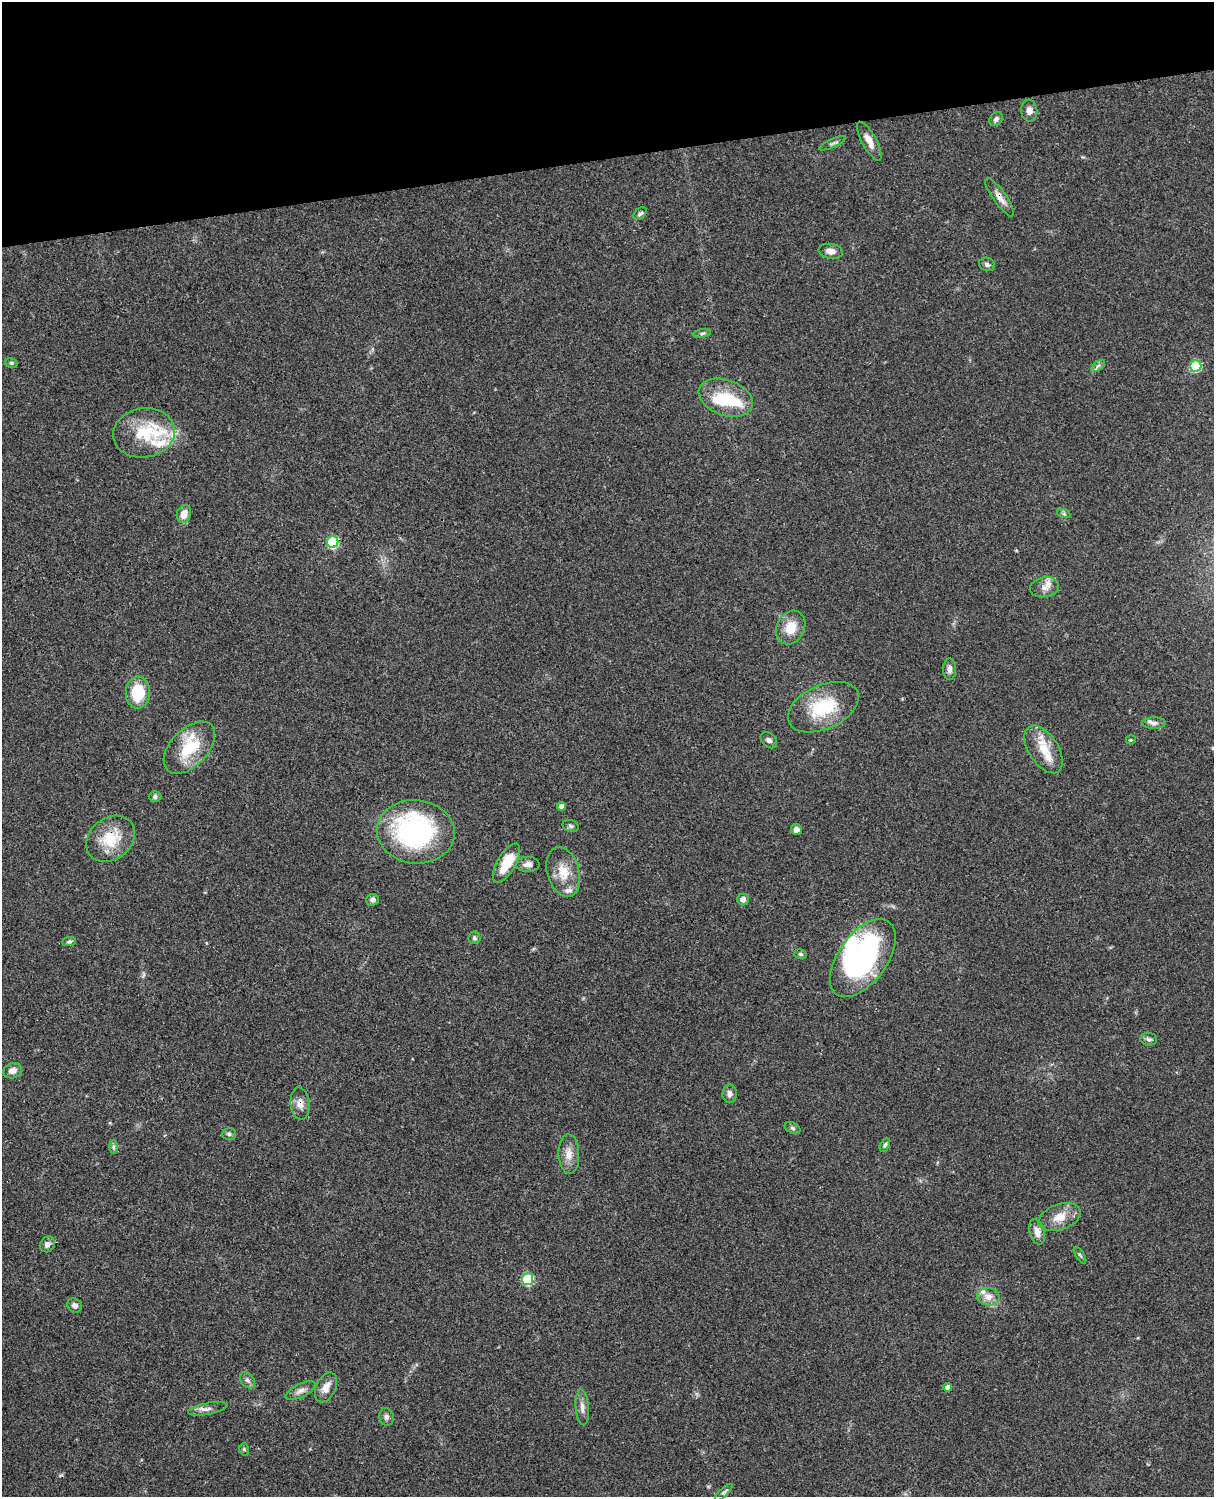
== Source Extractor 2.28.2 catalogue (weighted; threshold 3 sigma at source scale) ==
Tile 3 of 4 x 3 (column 3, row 1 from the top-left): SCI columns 2546-3757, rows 3269-4763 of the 5088 x 4927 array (HDU 1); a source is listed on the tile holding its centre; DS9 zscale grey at full resolution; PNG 1216 x 1499 px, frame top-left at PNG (2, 2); each listed source drawn as its Kron ellipse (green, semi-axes under 4 px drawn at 4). Shown black and unused: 10% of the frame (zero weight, under 3 of 4 exposures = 6% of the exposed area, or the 3 px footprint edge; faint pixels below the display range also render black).
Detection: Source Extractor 2.28.2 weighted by HDU 2 'WHT'; one run over the whole footprint, this tile lists its part. Background 0.0923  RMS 0.0062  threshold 0.0279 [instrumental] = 3 sigma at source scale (4.5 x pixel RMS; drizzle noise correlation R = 1.50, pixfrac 1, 0.05/0.05 arcsec/px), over >= 5 px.
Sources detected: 77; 2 inside a brighter object's white glare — neither listed nor drawn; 8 inside a brighter listed object's ellipse — not listed separately; the other 67 listed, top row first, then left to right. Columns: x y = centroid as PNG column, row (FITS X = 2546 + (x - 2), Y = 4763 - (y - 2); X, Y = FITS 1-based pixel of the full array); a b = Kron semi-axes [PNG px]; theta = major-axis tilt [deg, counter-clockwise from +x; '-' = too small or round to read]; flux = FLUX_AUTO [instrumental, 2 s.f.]
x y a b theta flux
1029 111 11 8 -85 3.4
996 119 7 6 - 2.1
869 141 22 7 -62 5.4
833 143 14 3 25 1.4
1000 197 23 6 -55 4.8
640 214 7 5 39 1.5
831 251 12 7 -9 4.1
987 264 8 6 -19 1.7
702 333 9 3 13 0.98
11 363 6 5 - 0.95
1098 366 8 4 37 1.4
1196 366 6 5 - 28
726 398 28 17 -20 19
144 433 31 24 10 27
184 514 9 7 74 6
1064 514 7 4 -19 1.1
332 542 6 5 - 50
1045 587 15 10 11 4.9
791 627 17 14 64 12
949 669 10 6 -90 2.6
138 692 16 12 87 22
823 707 37 22 24 33
1154 723 12 5 -1 2.6
769 740 9 7 -43 2
1131 740 5 4 - 0.7
189 748 31 18 46 25
1044 749 27 14 -56 14
155 797 6 5 - 1.6
562 806 4 4 - 3.4
571 826 8 6 -18 1.5
796 830 6 5 - 2.7
416 832 39 31 -6 100
111 839 26 21 39 20
506 863 22 9 60 16
528 864 12 7 -1 3.5
563 872 25 16 -73 12
743 899 6 5 - 3
372 900 6 6 - 1.8
474 938 6 6 - 1.4
69 942 7 4 7 1.1
800 954 6 4 -17 1.1
863 958 45 24 54 110
1149 1039 8 6 -7 1.7
12 1071 9 7 19 4.2
730 1094 9 7 89 2.6
300 1104 16 9 -85 5
792 1128 8 5 -27 1.3
229 1134 7 6 - 1.3
885 1145 7 4 62 1.2
113 1147 7 4 -90 1.2
569 1154 20 10 -88 6.4
1059 1217 22 12 20 9.4
1037 1232 13 7 -73 4.7
47 1244 8 7 - 2.6
1080 1255 9 3 -56 1
528 1279 6 5 - 40
988 1297 11 9 -7 5.2
75 1305 7 6 - 2.6
247 1380 9 6 -49 2.1
326 1387 16 9 64 5.5
948 1387 4 4 - 3.5
301 1391 16 6 26 3.5
582 1407 18 6 -85 3.5
208 1409 20 5 12 3.4
386 1417 9 7 -74 2
244 1449 6 5 - 1.1
724 1492 11 4 43 1.3
Overlapping masked pixels (flux is a lower limit): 3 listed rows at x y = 1000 197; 111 839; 300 1104